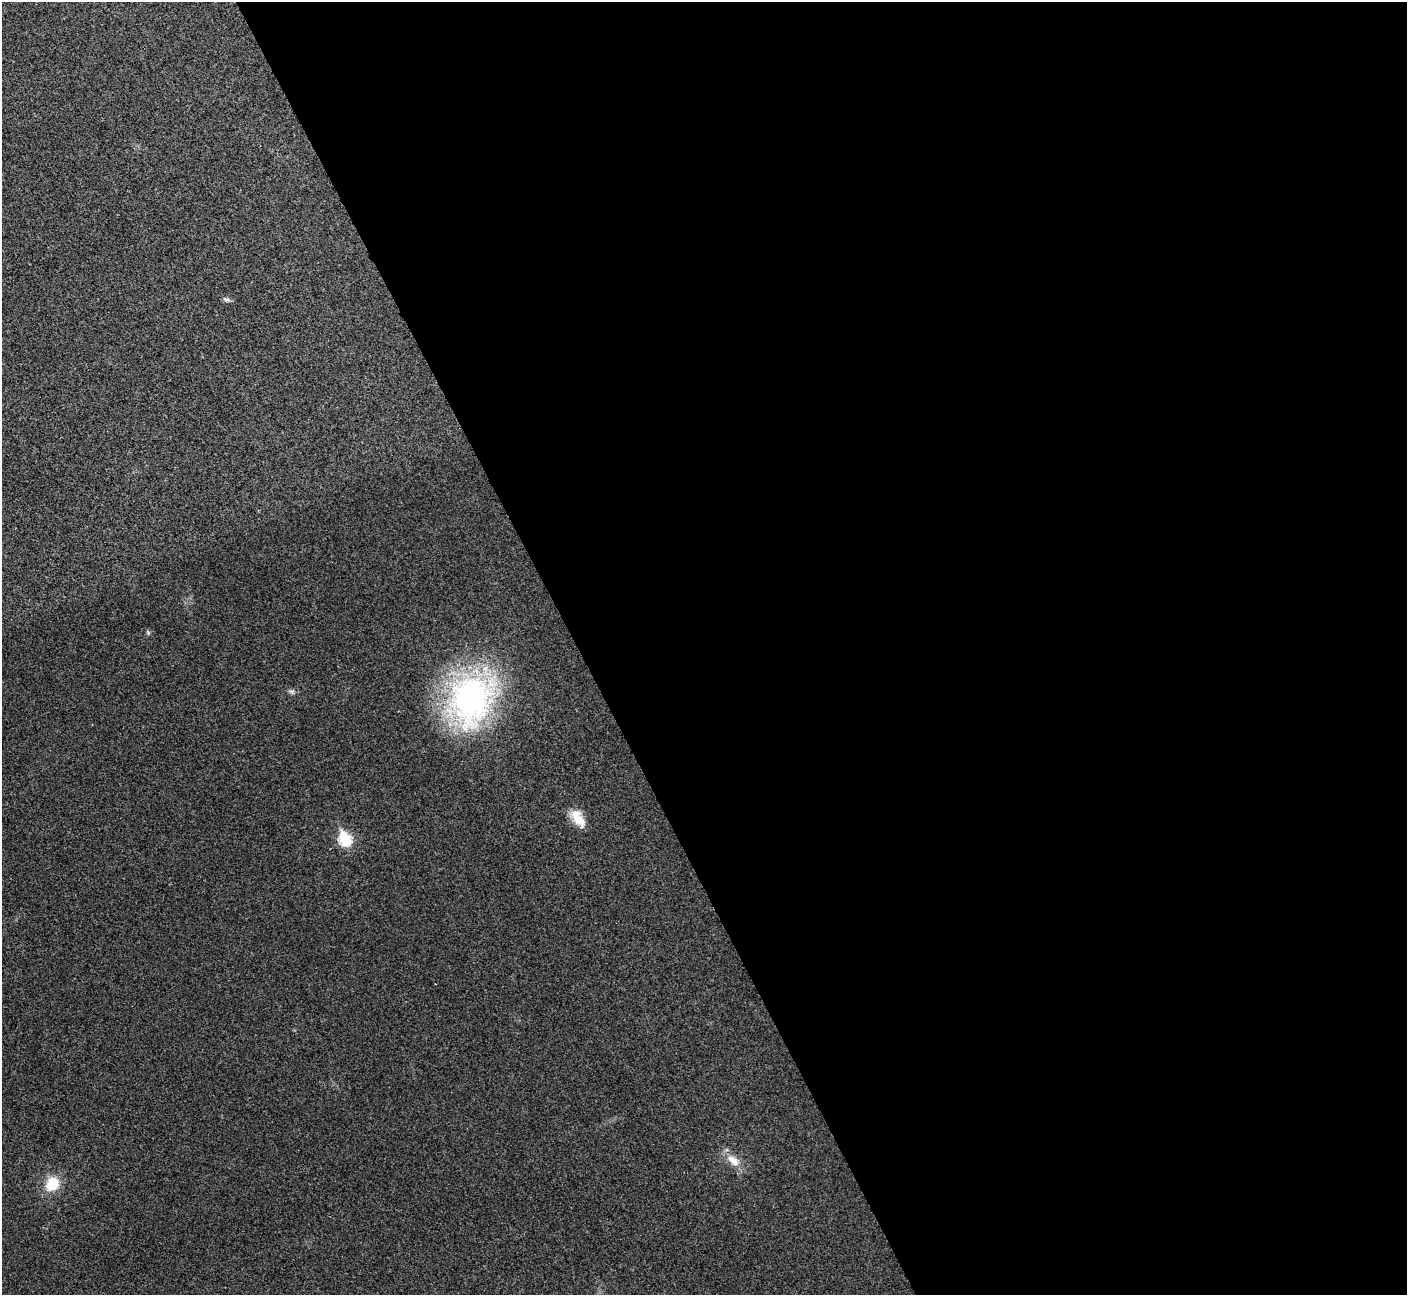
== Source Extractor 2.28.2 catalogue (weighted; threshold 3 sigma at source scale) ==
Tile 8 of 4 x 4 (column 4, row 2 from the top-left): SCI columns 4221-5625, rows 2745-4037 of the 5633 x 5621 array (HDU 1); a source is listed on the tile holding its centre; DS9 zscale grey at full resolution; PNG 1409 x 1297 px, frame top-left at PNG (2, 2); no overlay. Shown black and unused: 59% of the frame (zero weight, under 3 of 4 exposures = <1% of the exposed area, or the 3 px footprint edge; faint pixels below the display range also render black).
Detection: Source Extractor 2.28.2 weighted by HDU 2 'WHT'; one run over the whole footprint, this tile lists its part. Background 0.0382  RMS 0.006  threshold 0.0272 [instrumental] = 3 sigma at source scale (4.5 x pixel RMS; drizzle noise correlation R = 1.50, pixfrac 1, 0.05/0.05 arcsec/px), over >= 5 px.
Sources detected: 9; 1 inside a brighter listed object's ellipse — not listed separately; the other 8 listed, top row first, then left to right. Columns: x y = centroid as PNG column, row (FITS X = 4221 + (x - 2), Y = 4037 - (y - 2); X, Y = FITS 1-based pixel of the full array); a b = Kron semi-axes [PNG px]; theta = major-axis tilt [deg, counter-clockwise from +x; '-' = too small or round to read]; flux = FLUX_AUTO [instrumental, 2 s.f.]
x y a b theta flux
226 300 11 5 -6 1.4
148 633 6 5 - 0.93
292 691 9 5 -30 1.5
471 700 71 55 68 140
579 820 20 13 -44 9.2
345 839 7 6 - 59
733 1160 20 10 -40 8.3
52 1184 13 11 52 17